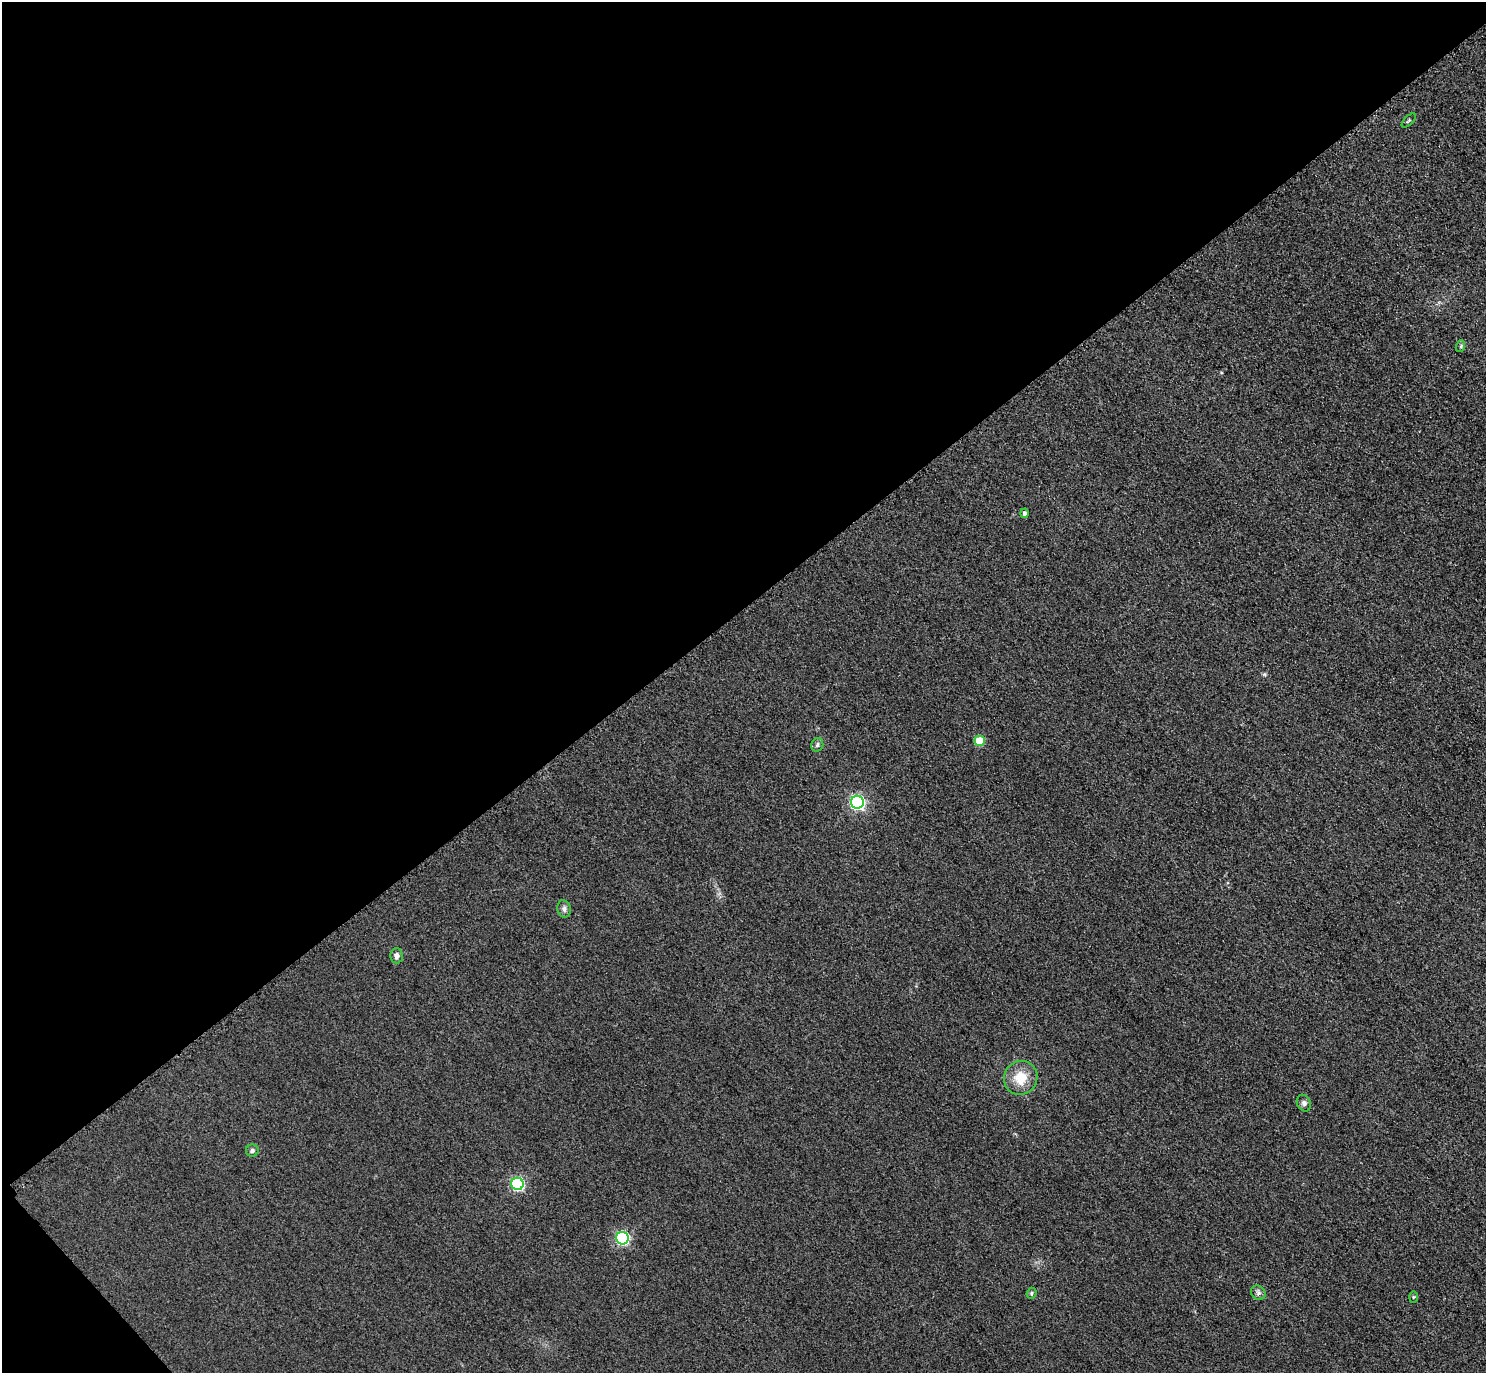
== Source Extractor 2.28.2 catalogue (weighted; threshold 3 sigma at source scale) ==
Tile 5 of 4 x 4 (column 1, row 2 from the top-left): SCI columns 31-1514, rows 3069-4439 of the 5997 x 5994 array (HDU 1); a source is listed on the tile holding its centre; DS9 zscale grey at full resolution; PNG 1488 x 1375 px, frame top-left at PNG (2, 2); each listed source drawn as its Kron ellipse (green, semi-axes under 4 px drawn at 4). Shown black and unused: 45% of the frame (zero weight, under 3 of 4 exposures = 3% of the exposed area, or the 3 px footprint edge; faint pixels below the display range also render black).
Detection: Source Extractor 2.28.2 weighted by HDU 2 'WHT'; one run over the whole footprint, this tile lists its part. Background 0.0469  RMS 0.017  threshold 0.0777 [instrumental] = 3 sigma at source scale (4.5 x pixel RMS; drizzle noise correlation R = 1.50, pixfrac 1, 0.05/0.05 arcsec/px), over >= 5 px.
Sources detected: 16; all 16 listed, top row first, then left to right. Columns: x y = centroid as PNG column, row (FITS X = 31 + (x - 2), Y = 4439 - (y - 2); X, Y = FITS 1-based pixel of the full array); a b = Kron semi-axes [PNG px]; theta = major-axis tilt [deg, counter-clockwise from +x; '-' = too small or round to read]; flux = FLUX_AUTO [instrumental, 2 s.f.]
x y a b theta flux
1409 120 9 3 45 2.3
1461 346 6 4 72 2.4
1025 513 5 4 - 4.8
980 741 5 5 - 57
817 745 7 6 - 3.9
857 802 6 6 - 330
564 909 8 6 -76 5.9
396 956 7 6 - 8.2
1021 1078 17 16 - 36
1304 1103 8 7 - 4.7
252 1150 6 6 - 4
517 1184 6 6 - 240
622 1238 6 6 - 250
1031 1293 5 5 - 2.5
1258 1293 8 6 -46 4.7
1413 1297 6 4 88 2.1